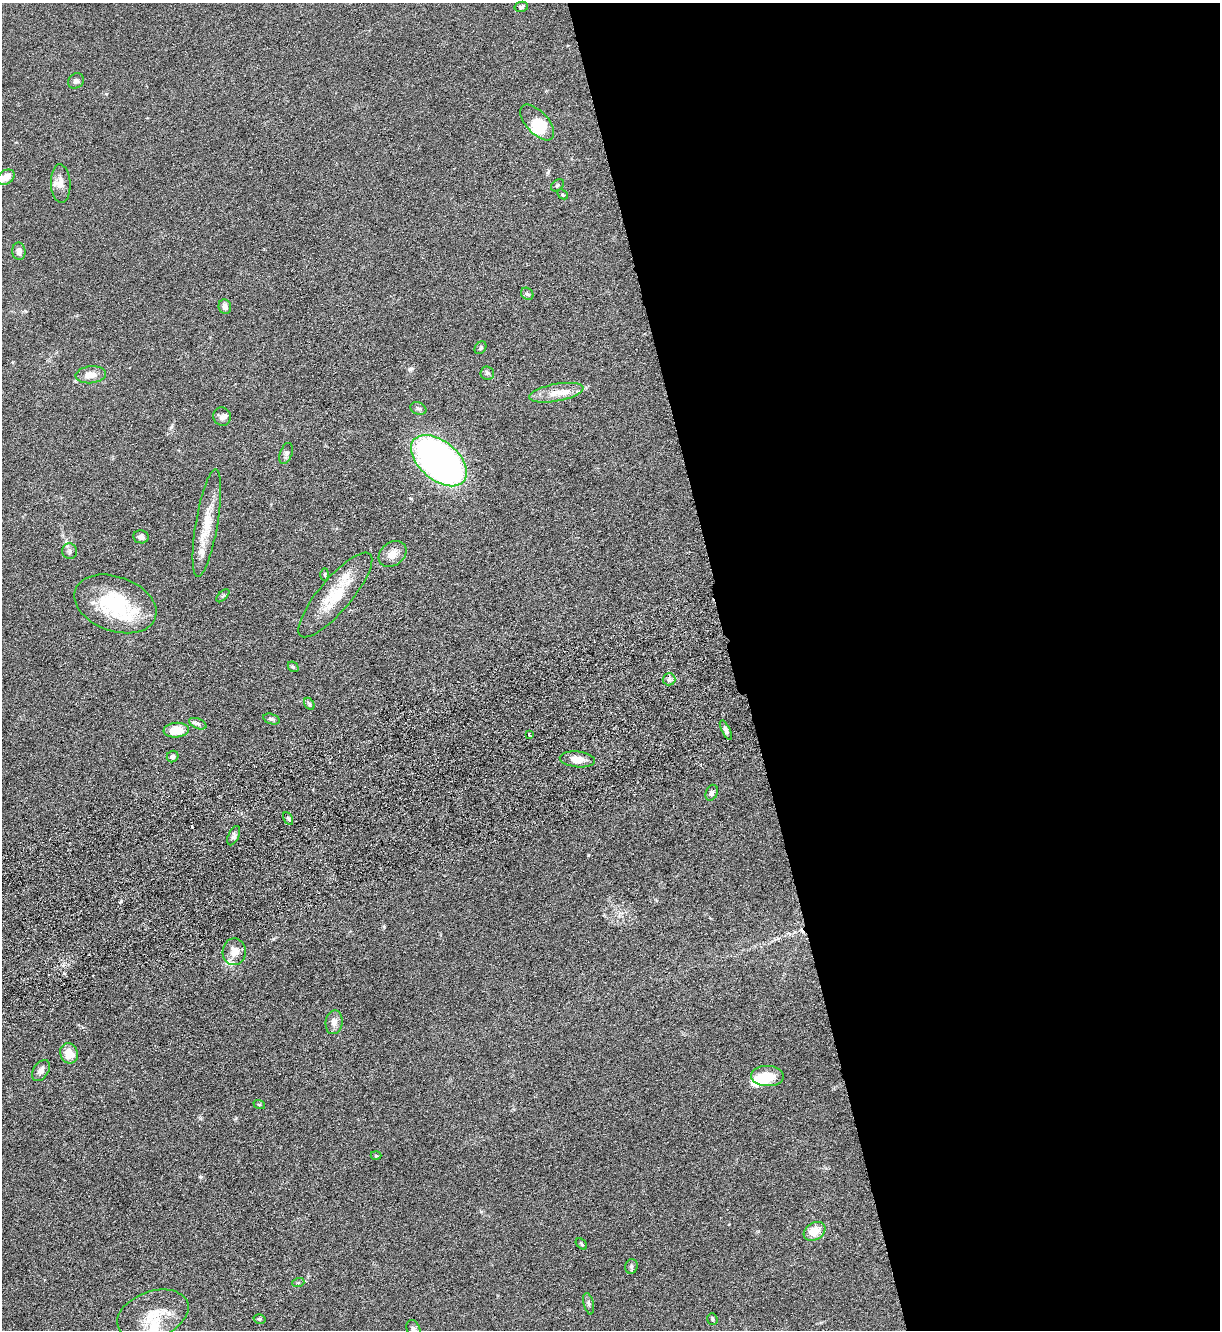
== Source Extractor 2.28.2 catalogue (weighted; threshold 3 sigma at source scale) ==
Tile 8 of 4 x 4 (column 4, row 2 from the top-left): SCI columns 3836-5053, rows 2739-4066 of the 5361 x 5481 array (HDU 1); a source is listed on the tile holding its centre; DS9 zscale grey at full resolution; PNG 1222 x 1332 px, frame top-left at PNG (2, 3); each listed source drawn as its Kron ellipse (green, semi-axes under 4 px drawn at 4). Shown black and unused: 40% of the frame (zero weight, under 3 of 6 exposures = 3% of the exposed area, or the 3 px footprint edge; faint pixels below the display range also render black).
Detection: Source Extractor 2.28.2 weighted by HDU 2 'WHT'; one run over the whole footprint, this tile lists its part. Background 0.0665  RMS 0.0058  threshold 0.0236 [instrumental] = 3 sigma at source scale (4.09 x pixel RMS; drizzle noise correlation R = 1.36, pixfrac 0.8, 0.05/0.05 arcsec/px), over >= 5 px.
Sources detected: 65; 2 inside a brighter object's white glare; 1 cosmic-ray / hot-pixel residue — neither listed nor drawn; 7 inside a brighter listed object's ellipse — not listed separately; the other 55 listed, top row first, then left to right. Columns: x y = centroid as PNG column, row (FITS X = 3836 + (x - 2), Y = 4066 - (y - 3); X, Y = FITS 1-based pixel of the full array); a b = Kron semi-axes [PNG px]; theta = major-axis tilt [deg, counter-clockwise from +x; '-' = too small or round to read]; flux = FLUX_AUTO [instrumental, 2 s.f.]
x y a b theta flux
521 7 7 5 14 1.1
76 81 8 7 - 1.7
537 122 22 11 -48 16
6 177 9 7 31 5.6
61 183 19 9 -87 4.2
557 185 7 5 39 0.89
563 194 6 3 -43 0.57
19 251 9 6 -81 2.5
527 294 7 5 -42 1
225 307 7 6 - 2.8
481 348 7 5 53 0.87
487 373 7 6 - 1.2
91 375 15 8 6 4.8
556 393 27 8 10 7.1
418 409 8 6 -23 1.2
222 416 9 9 - 2.2
286 453 11 6 70 1.6
439 461 33 19 -40 240
207 523 54 11 80 14
141 537 8 6 -9 2.1
70 551 8 7 - 1.7
393 554 15 11 39 5.1
325 575 6 3 -89 0.52
335 595 54 16 50 20
223 596 8 3 44 0.72
115 604 43 27 -20 39
293 667 6 4 -42 0.75
669 679 6 6 - 1.3
309 704 6 4 -61 0.87
272 719 8 5 -16 1.1
198 724 9 5 -23 1.3
176 730 12 7 5 10
726 730 11 4 -63 1.5
529 734 3 2 - 1.3
173 757 6 5 - 1.5
577 759 18 8 -6 5.1
712 793 8 6 68 1.8
288 818 7 4 -64 0.76
234 836 10 5 65 1.5
234 952 13 11 88 5.1
334 1022 12 8 82 3.4
69 1053 10 8 -70 7.6
41 1071 11 7 57 2.4
767 1076 16 10 -3 11
259 1104 6 3 -18 0.53
376 1156 5 3 - 0.5
814 1231 11 8 30 8.3
581 1244 6 4 -43 0.74
631 1266 7 6 - 1.2
298 1283 6 3 18 0.65
589 1304 11 5 -77 1.2
153 1315 37 23 20 18
260 1319 6 4 -13 0.87
712 1319 6 5 - 0.87
413 1329 9 6 -69 1.5
Isophote crosses this tile's border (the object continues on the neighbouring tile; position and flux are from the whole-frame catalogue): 2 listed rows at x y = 6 177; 413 1329